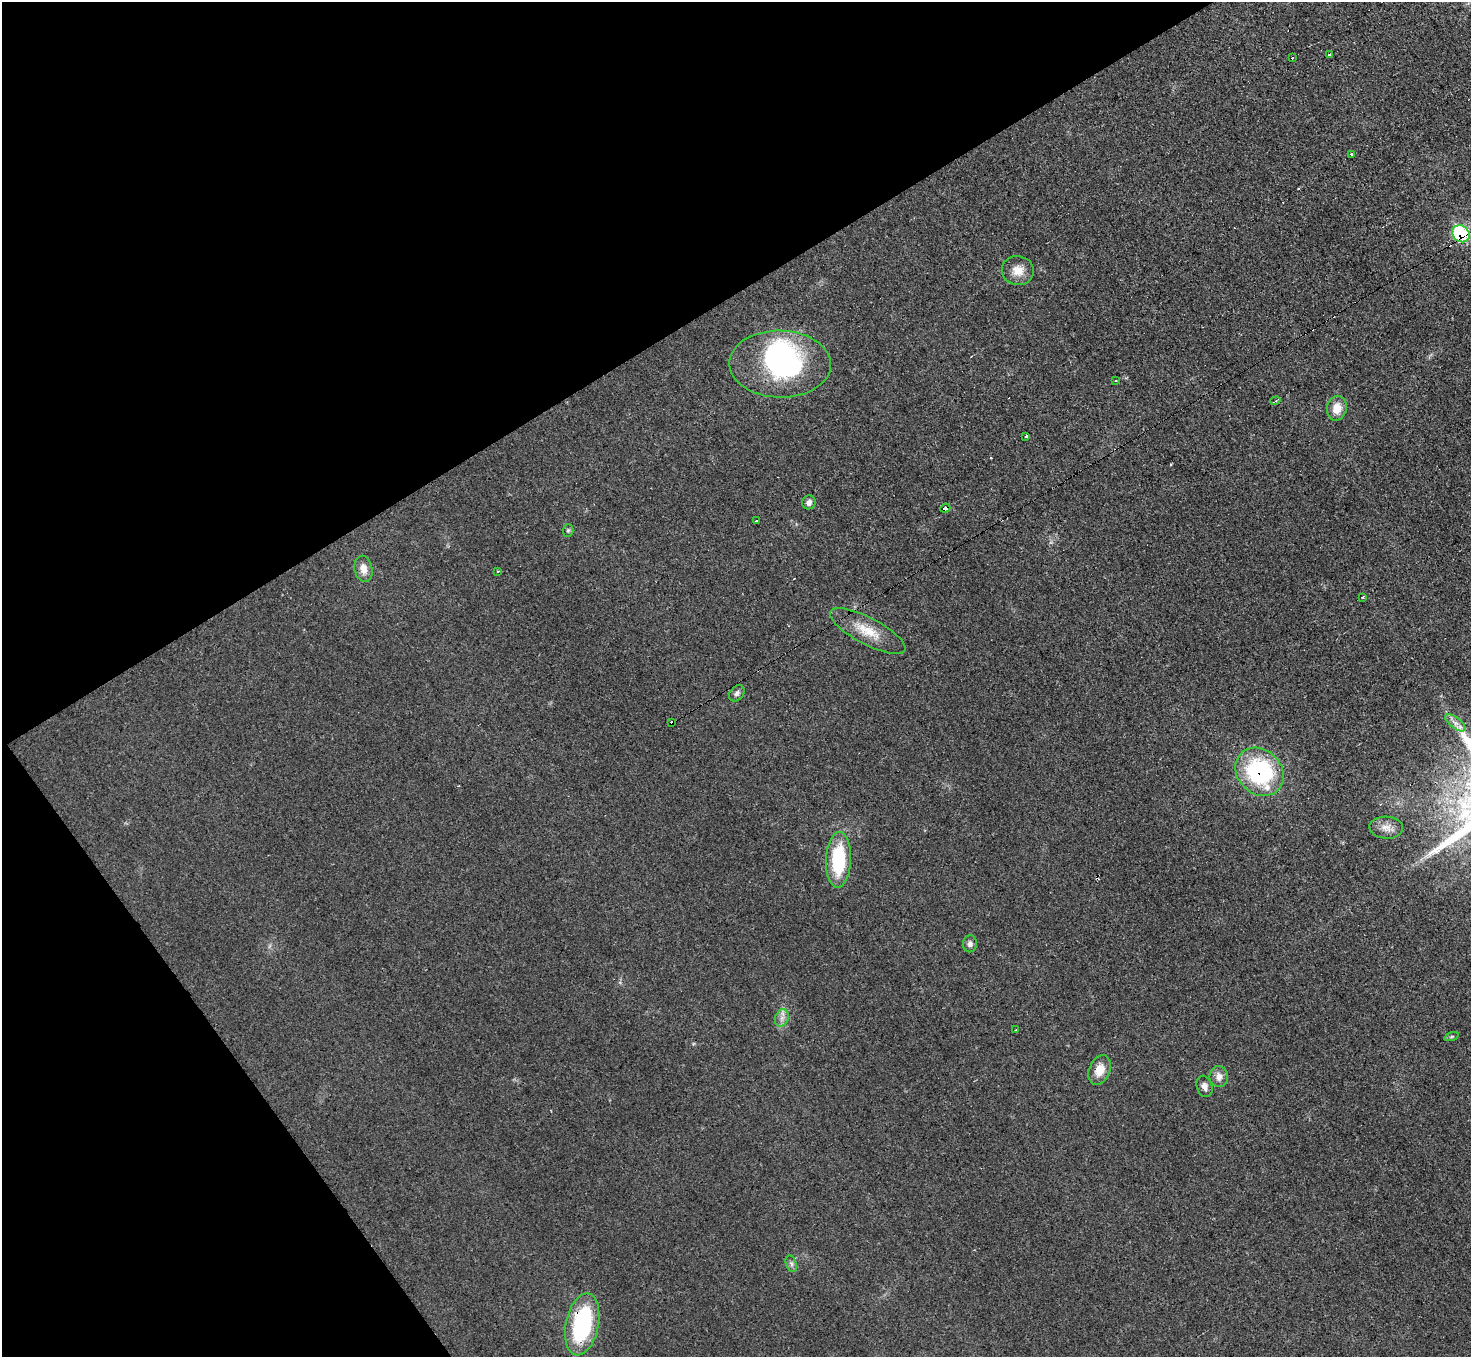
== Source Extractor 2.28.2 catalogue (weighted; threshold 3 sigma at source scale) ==
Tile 5 of 4 x 4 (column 1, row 2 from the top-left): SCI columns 1-1469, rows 2868-4222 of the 5878 x 5872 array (HDU 1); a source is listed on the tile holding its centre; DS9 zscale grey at full resolution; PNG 1473 x 1359 px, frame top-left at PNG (2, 2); each listed source drawn as its Kron ellipse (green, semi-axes under 4 px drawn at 4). Shown black and unused: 30% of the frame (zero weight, under 3 of 4 exposures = <1% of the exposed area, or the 3 px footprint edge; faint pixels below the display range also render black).
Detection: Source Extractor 2.28.2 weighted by HDU 2 'WHT'; one run over the whole footprint, this tile lists its part. Background 0.0333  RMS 0.0044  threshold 0.0198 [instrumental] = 3 sigma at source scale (4.5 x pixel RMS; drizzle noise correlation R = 1.50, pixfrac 1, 0.05/0.05 arcsec/px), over >= 5 px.
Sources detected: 39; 1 inside a brighter object's white glare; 5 cosmic-ray / hot-pixel residue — neither listed nor drawn; the other 33 listed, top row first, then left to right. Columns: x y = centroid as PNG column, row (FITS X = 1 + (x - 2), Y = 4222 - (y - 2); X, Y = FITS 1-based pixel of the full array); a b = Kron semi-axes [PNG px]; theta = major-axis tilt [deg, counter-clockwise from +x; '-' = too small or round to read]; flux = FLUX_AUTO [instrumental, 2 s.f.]
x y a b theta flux
1329 54 3 3 - 7.5
1292 58 3 3 - 2.7
1352 154 3 3 - 1
1461 234 9 8 - 44
1018 271 16 14 -10 5.8
780 364 51 33 -1 69
1116 381 3 2 - 0.61
1275 401 5 4 - 0.93
1337 408 12 9 79 6
1026 436 3 3 - 1.5
809 502 7 6 - 1.8
945 508 5 3 - 9.2
756 520 3 3 - 1
568 530 6 5 - 0.72
363 569 13 9 -79 4.1
498 571 3 3 - 0.41
1362 597 3 2 - 0.87
868 631 42 13 -28 11
737 693 9 6 49 1.5
672 723 4 3 - 17
1455 723 12 5 -38 2.2
1260 772 26 22 -45 54
1386 828 17 11 -4 3.9
838 860 28 12 88 28
970 944 8 7 - 1.5
782 1018 9 6 70 2.2
1016 1030 3 3 - 3.2
1451 1037 7 3 19 0.66
1100 1070 15 10 68 6.5
1219 1076 10 9 - 3.2
1204 1086 11 7 -72 2.2
791 1264 8 5 -71 1.2
582 1324 31 16 78 49
Overlapping masked pixels (flux is a lower limit): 5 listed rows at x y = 1461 234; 945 508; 672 723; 1260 772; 582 1324